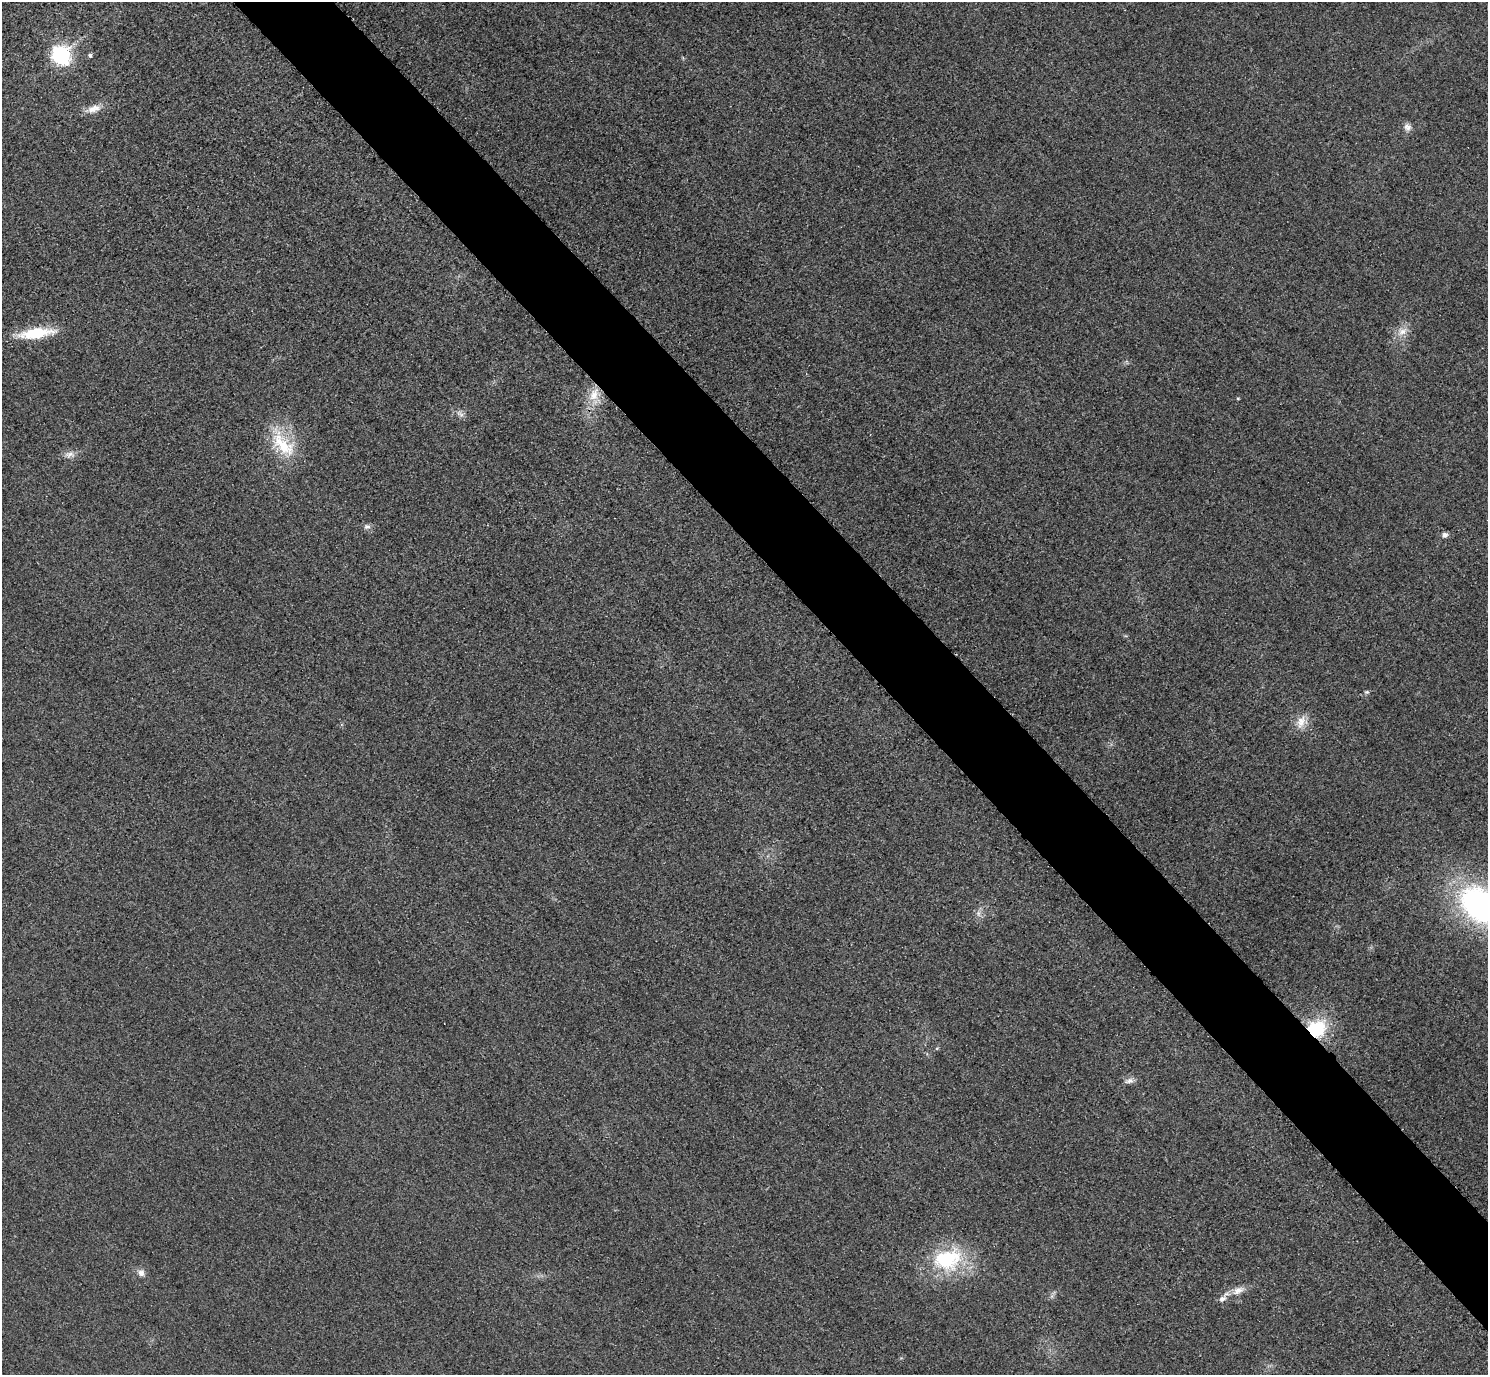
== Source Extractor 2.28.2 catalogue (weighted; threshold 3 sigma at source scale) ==
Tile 6 of 4 x 4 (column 2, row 2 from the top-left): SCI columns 1518-3003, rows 2931-4303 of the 6005 x 6003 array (HDU 1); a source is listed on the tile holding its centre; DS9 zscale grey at full resolution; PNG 1490 x 1377 px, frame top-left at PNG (2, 2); no overlay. Shown black and unused: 6% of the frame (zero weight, under 3 of 4 exposures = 3% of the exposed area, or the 3 px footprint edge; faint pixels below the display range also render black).
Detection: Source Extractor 2.28.2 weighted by HDU 2 'WHT'; one run over the whole footprint, this tile lists its part. Background 0.0521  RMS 0.016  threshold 0.0725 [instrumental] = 3 sigma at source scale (4.5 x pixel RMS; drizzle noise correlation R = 1.50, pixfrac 1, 0.05/0.05 arcsec/px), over >= 5 px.
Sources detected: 23; all 23 listed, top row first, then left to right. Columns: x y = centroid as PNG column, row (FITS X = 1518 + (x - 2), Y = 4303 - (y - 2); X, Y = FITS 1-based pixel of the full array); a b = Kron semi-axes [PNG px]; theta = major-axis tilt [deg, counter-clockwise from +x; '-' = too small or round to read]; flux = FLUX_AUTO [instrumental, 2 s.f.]
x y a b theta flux
60 55 8 7 - 700
90 55 5 4 - 3.9
93 109 23 9 17 17
1407 127 11 9 -51 8.6
1402 331 16 12 30 18
36 333 36 11 8 73
594 395 22 13 60 34
1238 399 4 3 - 1.6
460 414 13 7 -39 7.6
283 444 46 22 -51 79
70 454 15 9 6 11
367 527 9 7 12 5.8
1445 535 7 6 - 5.2
1367 692 7 5 18 2.9
1301 722 20 14 61 21
1480 905 45 30 -37 480
978 913 9 7 -90 7.1
1317 1028 19 17 25 91
1129 1081 14 6 13 7.7
947 1259 41 29 16 130
141 1273 10 9 - 8.5
1238 1290 18 9 25 16
1222 1299 10 7 37 8.7
Overlapping masked pixels (flux is a lower limit): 1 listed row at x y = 1317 1028
Isophote crosses this tile's border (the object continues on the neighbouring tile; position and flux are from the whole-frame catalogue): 1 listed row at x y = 1480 905